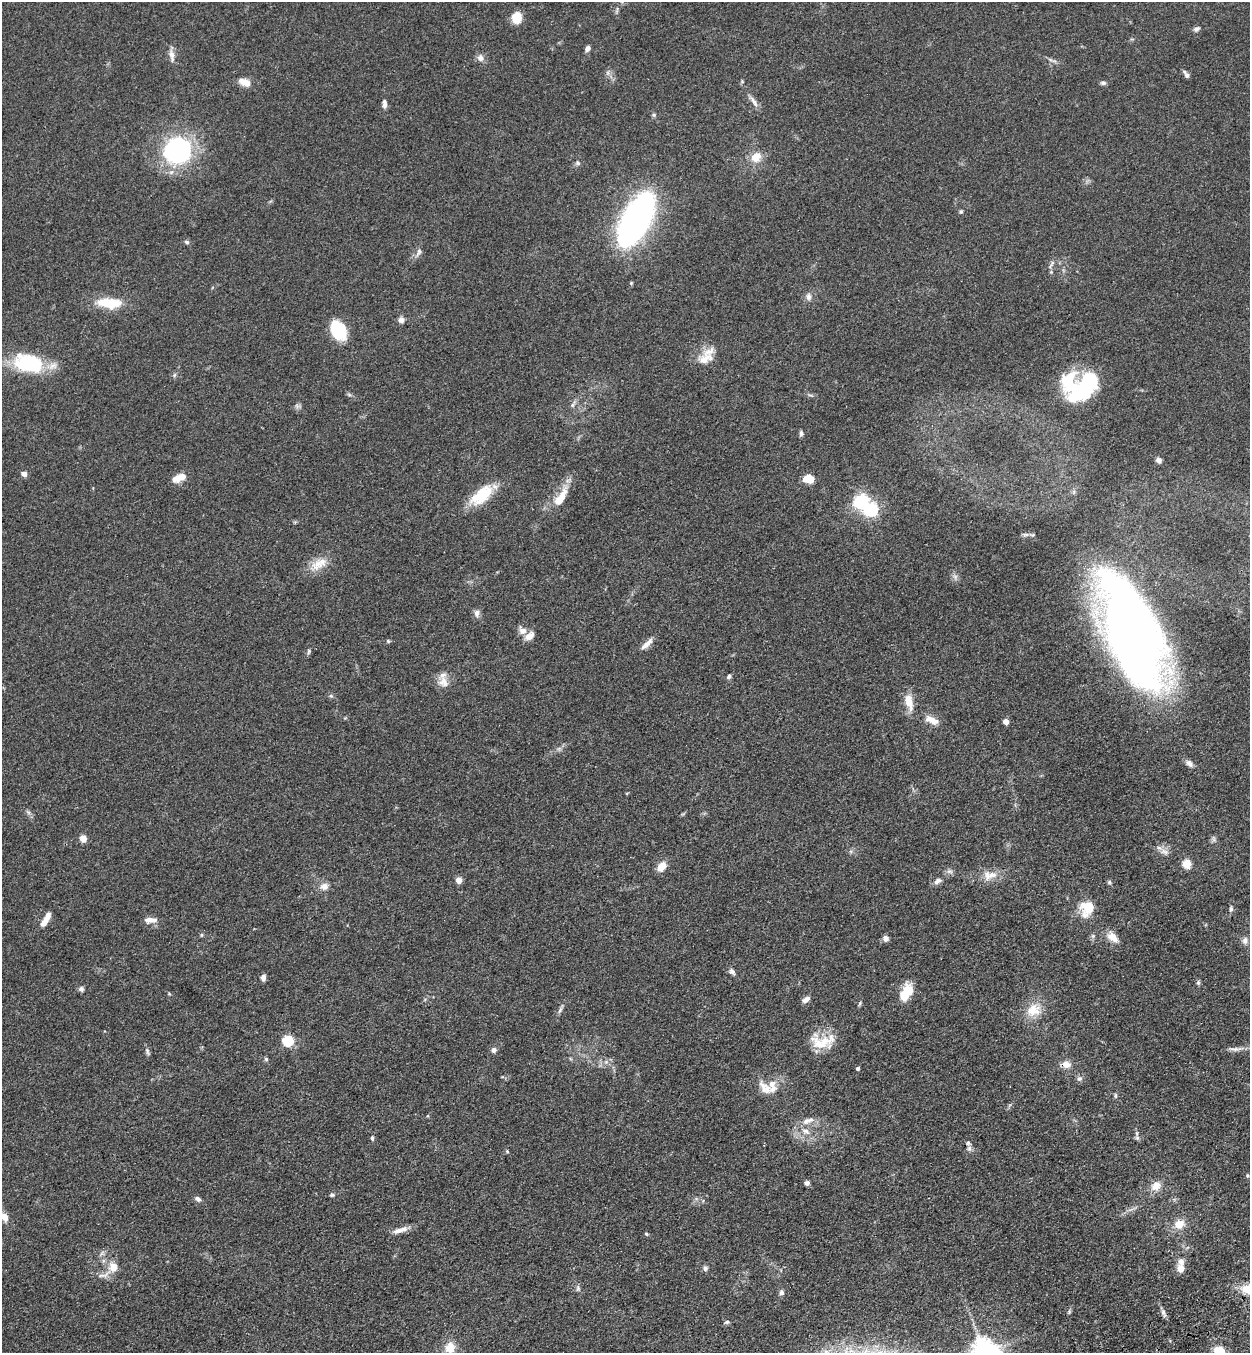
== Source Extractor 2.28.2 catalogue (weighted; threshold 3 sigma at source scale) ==
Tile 6 of 4 x 4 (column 2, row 2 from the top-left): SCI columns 1452-2699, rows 2815-4165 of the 5523 x 5630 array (HDU 1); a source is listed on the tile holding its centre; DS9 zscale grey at full resolution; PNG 1252 x 1355 px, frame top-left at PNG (2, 2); no overlay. Shown black and unused: <1% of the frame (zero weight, under 3 of 4 exposures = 6% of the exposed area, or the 3 px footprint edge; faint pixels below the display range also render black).
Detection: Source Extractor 2.28.2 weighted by HDU 2 'WHT'; one run over the whole footprint, this tile lists its part. Background 0.0595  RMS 0.0065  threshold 0.0292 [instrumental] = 3 sigma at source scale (4.5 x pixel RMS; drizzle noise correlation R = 1.50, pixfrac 1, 0.05/0.05 arcsec/px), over >= 5 px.
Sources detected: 133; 3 inside a brighter object's white glare — not listed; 8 inside a brighter listed object's ellipse — not listed separately; the other 122 listed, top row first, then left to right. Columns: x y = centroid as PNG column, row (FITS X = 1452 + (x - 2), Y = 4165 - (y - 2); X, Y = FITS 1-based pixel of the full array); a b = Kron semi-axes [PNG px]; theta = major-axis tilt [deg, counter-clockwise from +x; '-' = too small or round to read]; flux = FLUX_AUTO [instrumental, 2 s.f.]
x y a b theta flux
517 18 11 9 82 11
1196 29 9 6 30 1.7
588 48 7 5 61 2.2
172 55 18 6 -83 3.9
480 58 9 8 - 3.2
608 73 7 4 -72 1.4
1187 75 7 6 - 2
245 82 15 8 -22 6.6
1103 83 8 5 -9 1.4
754 101 20 5 -55 3.5
384 104 11 5 -87 2.6
654 115 6 5 - 0.98
178 150 29 25 49 93
756 157 14 12 50 8.4
578 163 7 5 -48 1.3
961 211 5 4 - 1
636 220 34 14 63 430
187 242 6 5 - 1.4
419 252 13 6 62 2.5
1051 264 17 3 56 1.6
809 297 8 7 - 2.7
109 303 29 11 -3 21
401 320 8 7 - 2.9
339 329 17 12 -66 38
706 359 24 13 17 11
29 363 34 20 -14 46
174 375 6 4 71 0.98
1078 392 35 21 62 34
349 395 7 4 -20 1
572 405 6 5 - 1.3
297 406 7 5 -46 1.5
801 433 8 5 -84 1.4
1159 460 6 5 - 2.7
24 474 5 4 - 4.6
182 477 11 10 - 5.3
808 479 9 7 -2 11
481 495 32 15 39 22
561 497 28 10 59 13
861 502 6 6 - 180
1026 535 9 4 0 1.5
318 564 19 15 40 10
955 577 8 6 -46 2
477 613 11 7 89 2.6
522 631 11 9 -41 4.1
1133 632 93 39 -69 760
529 636 14 8 39 4.5
388 641 6 4 -46 0.77
647 644 20 6 42 4.6
309 651 7 4 83 1.1
729 676 7 5 47 1.6
443 682 18 13 -51 6.4
331 696 6 5 - 1.1
909 702 23 10 -76 9
931 720 18 8 -25 6.6
1006 722 5 5 - 5
1190 763 11 7 -43 2.9
83 838 5 4 - 12
1165 852 13 7 -12 3.6
1187 864 5 5 - 25
661 867 12 8 51 7
949 871 9 5 -6 1.9
989 875 22 13 9 9.2
459 880 7 6 - 3.6
937 881 11 7 32 2.8
1109 882 5 5 - 1.1
324 886 11 9 22 4.1
1087 908 18 16 63 14
1231 909 9 5 84 1.5
151 920 17 7 0 4.6
44 922 12 6 50 5.3
201 935 6 4 89 0.76
1093 936 7 5 46 1.3
1112 937 16 9 -46 6.7
886 938 7 6 - 2.8
1245 940 10 8 80 2.7
732 971 9 6 -51 2.2
263 977 7 5 88 2.6
1198 982 7 5 89 1.1
81 989 7 7 - 1.6
906 992 21 11 62 14
806 1000 9 5 32 3.5
860 1003 8 4 56 0.91
560 1010 11 4 64 1.7
1033 1010 21 18 28 13
288 1041 5 5 - 53
824 1041 36 15 20 15
1235 1049 22 5 0 3.6
494 1050 7 7 - 2.1
147 1051 12 5 -68 1.6
266 1059 5 5 - 1.1
1066 1064 12 8 -5 5
858 1068 4 3 - 1.4
1079 1079 8 7 - 1.9
765 1088 24 11 -45 7.6
1115 1096 8 4 -90 1
808 1121 19 8 21 5.6
806 1131 13 7 -23 4.5
372 1138 7 4 -89 1.2
1137 1138 8 6 -70 1.6
969 1148 8 6 -77 1.9
507 1151 5 4 - 0.87
1247 1175 6 4 -90 0.86
807 1183 5 5 - 2
1156 1186 13 10 30 6.5
332 1195 7 5 1 1.1
198 1199 8 6 -38 2
5 1217 9 7 -68 5.3
1179 1224 13 11 23 7.8
398 1231 15 7 18 4.6
646 1234 4 4 - 1
1181 1261 9 8 - 3
113 1267 15 13 -73 7.8
705 1268 8 6 -78 1.6
1181 1268 5 5 - 10
578 1288 9 5 87 1.5
781 1292 7 6 - 1.7
1069 1312 6 5 - 1
1163 1312 9 6 -80 2.1
727 1322 7 4 11 1.3
450 1348 13 11 82 9.3
1219 1351 10 9 - 16
984 1352 9 8 - 830
Overlapping masked pixels (flux is a lower limit): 1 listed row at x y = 1066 1064
Isophote crosses this tile's border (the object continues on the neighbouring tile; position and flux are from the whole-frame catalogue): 2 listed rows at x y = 1219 1351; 984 1352